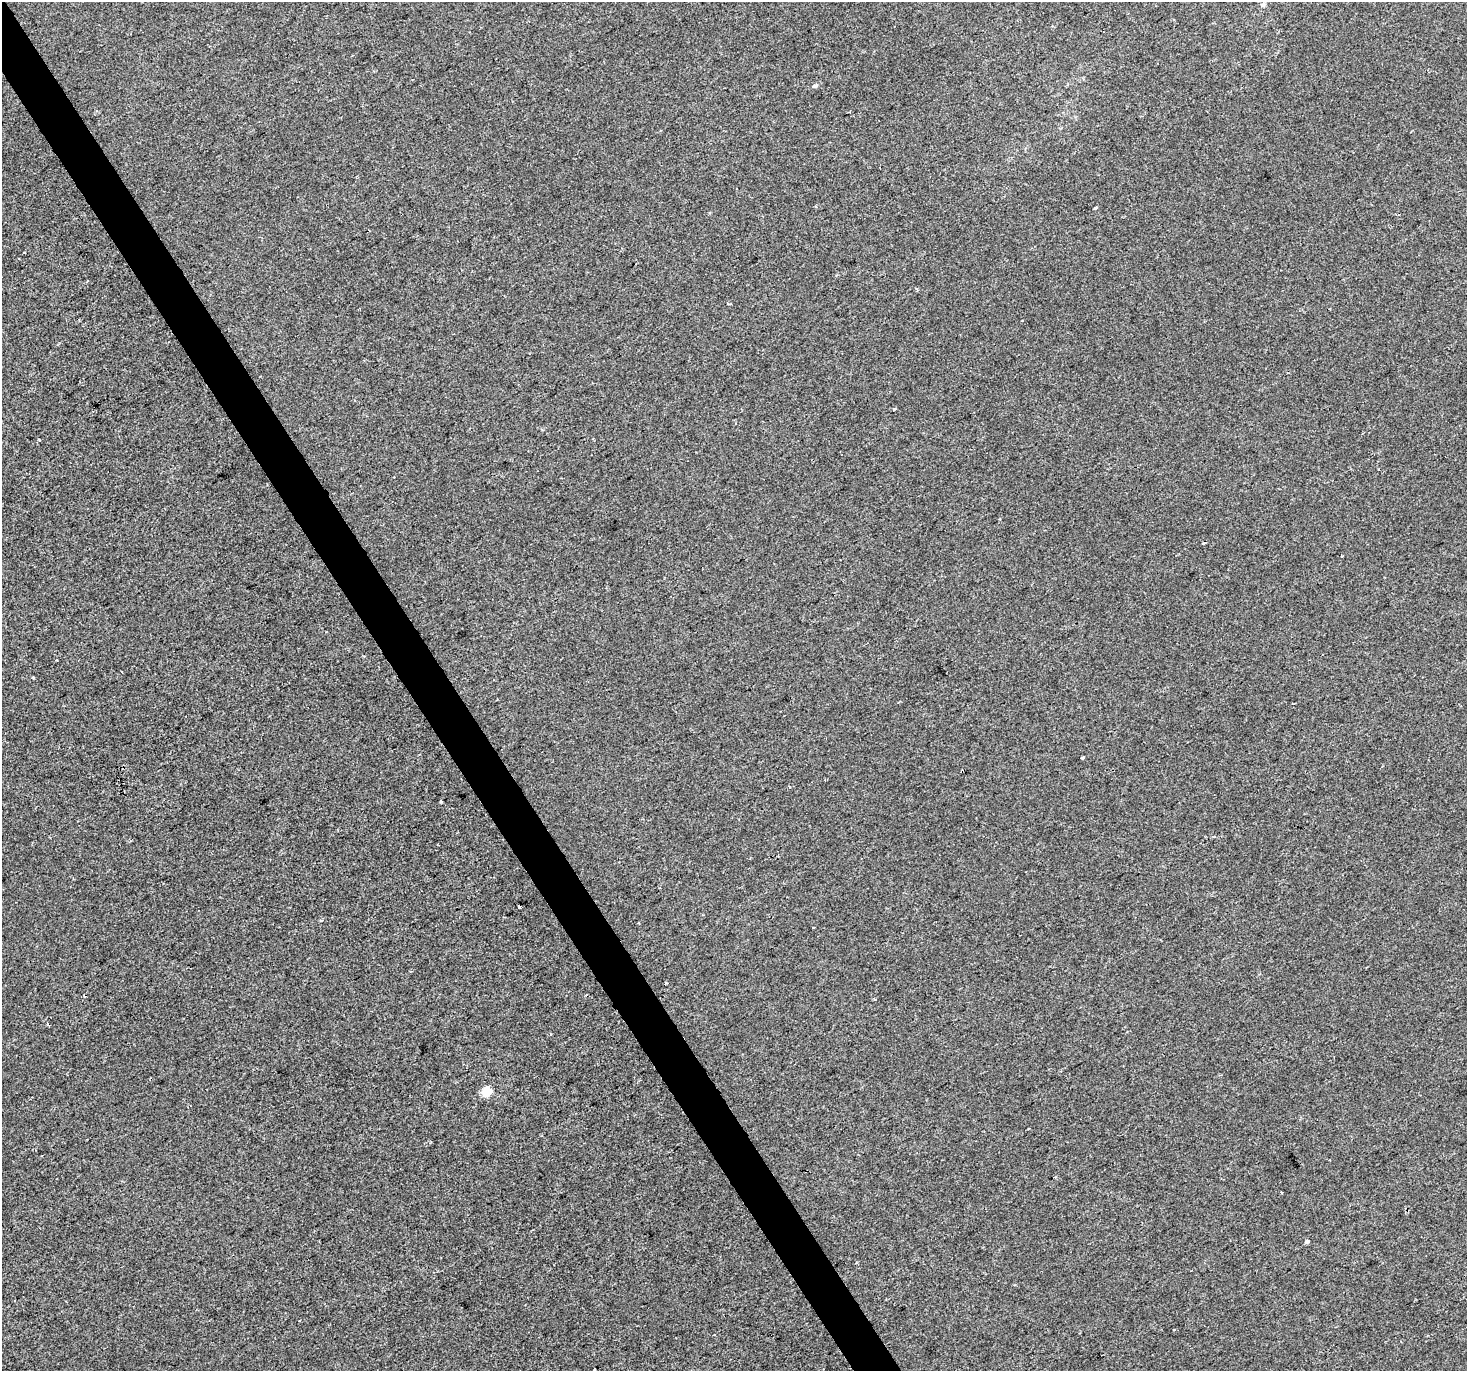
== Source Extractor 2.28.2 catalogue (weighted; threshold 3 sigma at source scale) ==
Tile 11 of 4 x 4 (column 3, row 3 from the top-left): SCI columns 2933-4397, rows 1543-2911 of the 5861 x 5763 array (HDU 1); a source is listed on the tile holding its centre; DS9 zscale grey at full resolution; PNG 1469 x 1373 px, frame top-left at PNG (2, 2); no overlay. Shown black and unused: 3% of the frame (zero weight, under 2 of 3 exposures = <1% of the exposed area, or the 3 px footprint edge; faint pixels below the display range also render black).
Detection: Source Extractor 2.28.2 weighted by HDU 2 'WHT'; one run over the whole footprint, this tile lists its part. Background 4.53e-05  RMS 0.0042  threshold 0.0189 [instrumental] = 3 sigma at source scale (4.5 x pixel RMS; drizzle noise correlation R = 1.50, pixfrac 1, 0.0396/0.0396 arcsec/px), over >= 5 px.
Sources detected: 19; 5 cosmic-ray / hot-pixel residue — not listed; the other 14 listed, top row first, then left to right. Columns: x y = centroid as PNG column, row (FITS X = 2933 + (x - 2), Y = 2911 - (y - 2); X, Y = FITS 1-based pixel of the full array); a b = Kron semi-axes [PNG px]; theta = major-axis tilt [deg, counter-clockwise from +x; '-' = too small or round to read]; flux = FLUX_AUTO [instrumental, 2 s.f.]
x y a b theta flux
815 86 7 4 11 0.79
816 207 4 2 - 0.39
1095 208 4 3 - 0.49
894 409 3 3 - 0.58
57 660 2 2 - 0.39
33 678 3 2 - 0.51
1083 758 3 3 - 1.6
441 801 3 3 - 0.61
1214 837 3 3 - 0.48
875 999 3 3 - 0.47
486 1091 5 5 - 20
1307 1242 4 3 - 3.5
1174 1329 3 3 - 1
595 1369 3 3 - 1.1
Isophote crosses this tile's border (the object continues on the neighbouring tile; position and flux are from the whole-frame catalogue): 1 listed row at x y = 595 1369
Unlisted compact peaks at least as high as the median listed source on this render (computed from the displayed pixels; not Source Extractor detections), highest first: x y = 666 983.